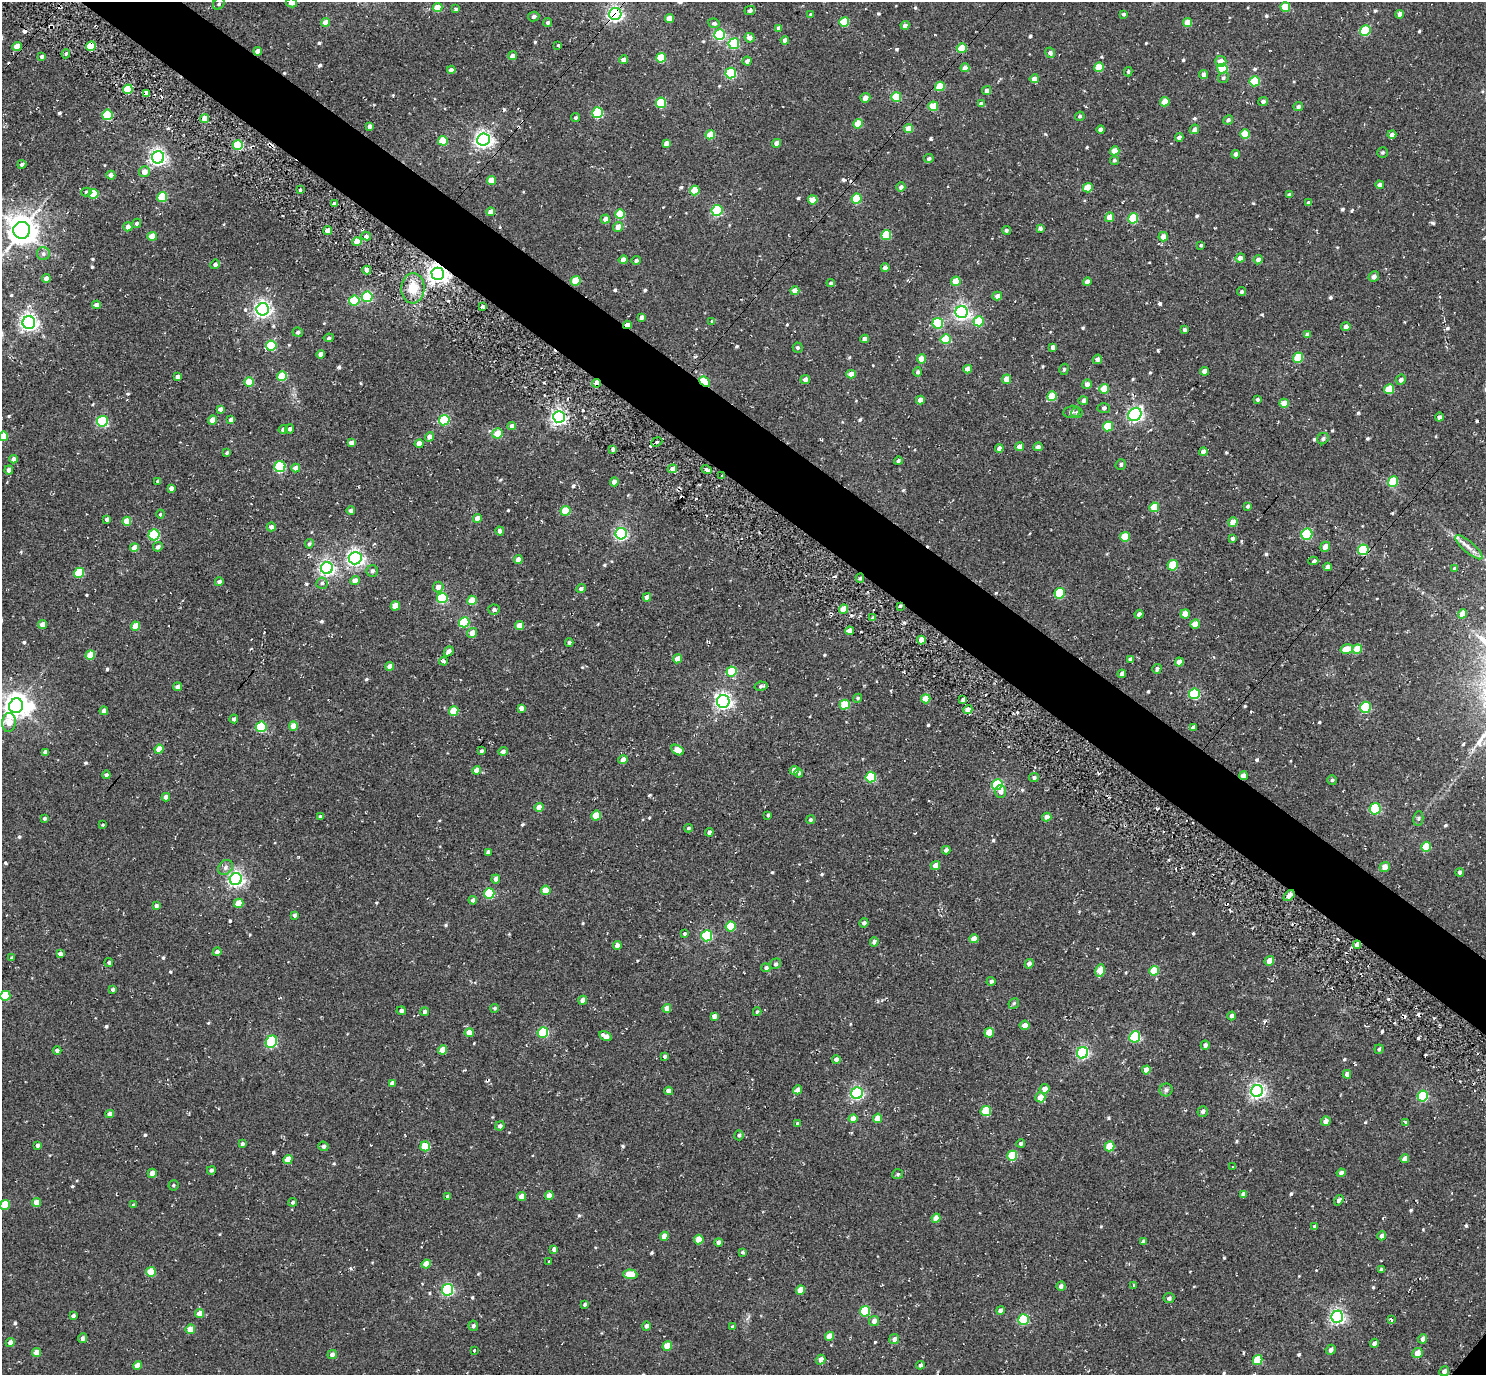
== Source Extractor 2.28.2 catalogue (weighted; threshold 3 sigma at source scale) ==
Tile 11 of 4 x 4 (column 3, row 3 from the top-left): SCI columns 3006-4489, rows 1571-2943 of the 5972 x 5985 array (HDU 1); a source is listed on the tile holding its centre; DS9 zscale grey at full resolution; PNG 1488 x 1377 px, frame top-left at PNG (2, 2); each listed source drawn as its Kron ellipse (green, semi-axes under 4 px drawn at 4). Shown black and unused: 5% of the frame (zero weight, under 2 of 3 exposures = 3% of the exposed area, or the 3 px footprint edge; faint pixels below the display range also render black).
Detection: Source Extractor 2.28.2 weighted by HDU 2 'WHT'; one run over the whole footprint, this tile lists its part. Background 0.0261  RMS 0.011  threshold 0.0498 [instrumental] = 3 sigma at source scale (4.5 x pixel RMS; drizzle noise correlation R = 1.50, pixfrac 1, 0.05/0.05 arcsec/px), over >= 5 px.
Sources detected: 642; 1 inside a brighter object's white glare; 6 cosmic-ray / hot-pixel residue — neither listed nor drawn; of the other 635, all 500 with FLUX_AUTO >= 1.77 (the completeness limit of this list) listed and drawn (135 fainter detections not listed), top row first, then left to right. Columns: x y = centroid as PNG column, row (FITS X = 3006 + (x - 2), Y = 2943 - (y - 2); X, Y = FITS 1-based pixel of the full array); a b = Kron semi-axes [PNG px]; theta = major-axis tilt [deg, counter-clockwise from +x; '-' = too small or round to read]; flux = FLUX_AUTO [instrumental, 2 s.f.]
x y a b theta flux
291 3 5 4 - 5.2
219 4 6 5 - 2.1
1285 7 5 4 - 27
438 8 5 4 - 20
456 9 4 4 - 2
750 11 5 4 - 2.8
615 14 6 6 - 270
1123 14 4 3 - 2.1
1400 14 4 4 - 6.6
811 15 4 3 - 2.3
534 16 6 5 - 3.3
669 18 4 4 - 15
326 22 4 4 - 12
844 22 5 4 - 37
548 23 4 4 - 2.6
714 23 6 5 - 3
1187 23 4 4 - 15
905 25 4 4 - 4.8
779 28 4 4 - 4.9
1365 31 5 5 - 53
720 35 5 5 - 120
750 38 5 4 - 6.4
785 40 4 4 - 5.2
734 44 5 5 - 78
558 45 3 3 - 2.7
91 46 5 4 - 33
17 47 5 4 - 18
962 48 5 5 - 30
258 51 4 4 - 7.3
1050 53 5 4 - 3.8
66 54 5 4 - 1.8
42 56 4 4 - 2.4
512 56 5 4 - 5.7
661 58 5 4 - 39
623 60 4 4 - 6.1
747 61 4 4 - 3.7
1221 61 5 5 - 8.7
1099 67 5 4 - 24
965 68 4 4 - 9.2
1222 69 5 5 - 45
451 70 4 4 - 4.5
1128 72 4 3 - 1.8
731 73 5 5 - 100
1204 74 4 4 - 5.3
1223 78 6 5 - 2
1034 79 4 4 - 7.8
1255 81 5 5 - 45
940 86 5 4 - 29
128 89 5 4 - 25
987 90 4 4 - 4
146 93 4 3 - 4.7
896 97 5 5 - 41
865 98 5 4 - 6.6
1263 101 5 4 - 3.2
1165 102 5 4 - 20
661 103 5 5 - 51
981 104 4 3 - 4.2
933 106 5 5 - 34
1298 107 5 4 - 2.8
597 113 5 5 - 93
107 115 5 5 - 60
1080 116 5 4 - 2.1
205 118 4 4 - 10
575 118 4 4 - 2.1
1228 120 5 4 - 2.8
858 124 5 4 - 24
369 126 4 3 - 2.6
909 129 4 4 - 14
1101 129 4 4 - 7.1
1194 129 5 4 - 4.3
1245 134 5 5 - 29
710 135 5 4 - 23
1392 135 4 4 - 4.7
1179 137 4 4 - 4.2
483 140 6 6 - 420
443 141 5 4 - 30
666 143 4 4 - 7.3
777 143 4 4 - 5.5
238 145 5 5 - 73
1115 151 5 4 - 13
1383 152 5 5 - 1.8
1236 154 4 4 - 4.7
158 157 6 6 - 410
929 159 5 4 - 2.5
1114 160 4 4 - 2.1
22 164 4 4 - 2.5
144 172 5 5 - 8.6
111 175 4 4 - 5.2
491 180 5 4 - 19
1380 185 4 4 - 3.6
901 187 4 4 - 3.7
1088 188 5 4 - 23
300 190 4 3 - 2.5
695 190 5 4 - 30
86 192 5 4 - 1.8
93 194 5 5 - 47
1289 194 4 4 - 2.4
162 197 5 5 - 44
857 199 5 5 - 49
813 200 5 4 - 19
334 203 4 3 - 4.4
1308 203 4 3 - 7.9
717 210 5 5 - 91
491 212 4 4 - 8.8
620 214 5 4 - 29
1110 217 5 4 - 12
1133 218 5 5 - 47
605 219 4 4 - 6.7
136 223 5 4 - 2
128 227 4 4 - 8
618 227 5 4 - 8.3
1040 228 4 3 - 3.1
22 230 8 8 - 1800
1006 230 4 4 - 1.9
328 231 4 4 - 9.2
886 235 5 5 - 42
152 236 4 4 - 11
366 236 5 4 - 2.9
1163 237 5 5 - 7.7
357 242 4 4 - 24
1201 245 4 3 - 1.9
43 254 6 6 - 3.5
1240 258 5 4 - 6.4
623 260 4 4 - 8.4
636 260 4 4 - 2.8
1258 260 4 4 - 5.4
215 264 5 4 - 3.1
885 268 4 4 - 8
367 270 4 4 - 8.2
438 274 6 6 - 730
1374 277 6 5 - 4.3
46 279 4 4 - 5.9
576 281 5 4 - 33
956 281 5 4 - 19
1087 282 4 4 - 7.2
831 283 4 4 - 2.2
413 288 15 11 86 21
795 291 4 4 - 8.6
1242 292 4 4 - 2.4
997 296 5 4 - 5.5
367 297 5 5 - 84
354 301 5 5 - 54
96 305 4 4 - 6.4
482 306 3 3 - 2.2
263 309 6 6 - 400
962 312 6 6 - 340
641 317 4 3 - 3.2
712 321 3 3 - 2.8
979 321 5 5 - 32
29 323 6 6 - 460
938 323 5 5 - 72
627 325 4 3 - 8.9
1346 326 5 4 - 4.1
1185 330 4 4 - 2.1
298 332 5 4 - 2
1307 334 4 4 - 4.4
329 338 5 4 - 2.3
865 339 4 4 - 6.1
946 339 5 5 - 32
271 346 5 5 - 64
1053 347 4 4 - 4.7
798 348 5 5 - 2.3
321 354 4 4 - 6.3
1298 358 5 5 - 38
921 359 4 4 - 11
1097 359 5 4 - 4.9
968 369 4 4 - 9
1064 369 6 4 74 2
1205 371 4 4 - 9.7
918 372 4 4 - 2.9
851 374 4 4 - 9.8
282 376 5 5 - 37
177 377 4 4 - 3.8
805 379 5 4 - 4.7
1006 379 5 4 - 10
1401 380 5 4 - 3.2
249 382 5 4 - 25
705 382 6 4 -41 68
597 383 4 3 - 13
1087 384 5 4 - 5.3
1104 389 5 4 - 22
1389 389 5 5 - 28
1052 396 5 5 - 32
1257 399 3 3 - 2.2
920 400 4 4 - 8.5
1083 400 5 4 - 3
1284 403 4 4 - 12
1104 408 6 5 - 2.4
220 409 4 4 - 3.7
1071 412 8 6 13 2.5
1077 412 5 5 - 2.6
1135 414 7 6 - 280
559 417 6 6 - 350
1439 417 4 4 - 3
231 419 4 3 - 4
213 420 4 4 - 14
444 420 5 5 - 80
102 421 5 5 - 110
512 426 4 4 - 5.7
1108 426 5 5 - 35
283 429 4 4 - 3.5
290 429 5 4 - 3.4
497 433 5 5 - 15
4 436 5 4 - 25
429 437 5 4 - 5.6
1323 439 6 5 - 2.4
657 442 6 4 24 1.9
351 443 4 4 - 5.6
419 444 4 4 - 12
1019 447 4 4 - 7.7
1038 447 4 4 - 5.3
999 448 4 4 - 5.4
613 449 4 3 - 3.2
1203 452 4 4 - 6
227 453 3 3 - 1.9
14 459 4 4 - 5.1
898 461 4 4 - 2.2
1121 464 5 5 - 1.8
280 467 5 5 - 87
296 468 4 4 - 12
672 469 5 4 - 7.6
9 470 4 4 - 4
706 470 5 4 - 3.3
722 476 3 3 - 2
158 481 4 4 - 2.4
614 482 4 4 - 5.7
1393 482 5 5 - 43
171 488 4 4 - 4.2
1248 506 4 4 - 2.1
1154 507 5 5 - 26
351 510 4 4 - 4.1
565 511 5 4 - 41
160 514 4 3 - 2.4
477 518 4 4 - 7.9
107 519 4 3 - 2.9
127 521 4 4 - 17
1233 522 5 4 - 15
271 527 4 4 - 4.9
500 531 4 4 - 4
621 534 5 5 - 200
1307 534 5 5 - 84
154 535 5 5 - 88
1125 537 5 5 - 29
1232 538 4 4 - 2.5
309 544 5 4 - 2.4
158 547 5 4 - 3.7
1325 547 5 4 - 8.4
1469 547 17 5 -41 7
134 548 4 4 - 14
1363 550 5 5 - 64
355 558 6 6 - 370
518 559 4 4 - 12
1313 561 5 3 - 4.2
1173 565 5 5 - 40
1327 567 4 4 - 4.8
327 568 6 6 - 310
1455 568 4 4 - 3.1
372 571 6 5 - 3.1
79 573 5 5 - 40
860 578 5 4 - 2.2
355 581 4 4 - 9.4
219 582 4 4 - 3.8
322 583 5 5 - 2.4
438 587 5 5 - 5.7
581 589 5 4 - 3.5
1060 593 5 5 - 54
647 597 4 4 - 7.4
442 598 5 5 - 71
472 600 5 4 - 19
395 606 5 4 - 17
900 606 3 3 - 1.9
844 609 4 4 - 16
494 610 6 5 - 3.3
1139 614 4 4 - 3.4
1185 614 5 4 - 14
1463 614 5 4 - 11
873 618 4 3 - 2.6
464 622 5 5 - 73
42 624 4 4 - 8.7
1195 624 4 4 - 14
136 626 5 4 - 21
519 626 4 4 - 13
849 631 4 4 - 9.5
472 633 5 4 - 9.5
921 640 4 4 - 14
569 642 4 3 - 2.7
1347 649 6 5 - 18
1357 649 5 4 - 25
449 651 5 4 - 4.9
90 655 5 4 - 25
677 659 4 4 - 13
1130 659 4 4 - 2.8
443 661 4 3 - 4.4
1179 662 4 4 - 10
390 666 4 4 - 9.3
1157 669 5 4 - 2.9
731 672 5 5 - 47
1122 674 4 4 - 3.4
761 686 6 4 12 2.8
178 687 4 4 - 6
1194 694 5 5 - 96
858 698 5 4 - 1.8
926 699 5 4 - 20
963 699 3 3 - 2
723 701 6 6 - 390
845 705 5 5 - 36
16 706 7 7 - 940
1365 707 6 5 - 78
521 708 4 4 - 5.4
968 710 4 4 - 9.9
104 711 4 4 - 6.1
454 711 5 4 - 25
234 719 4 4 - 3.1
9 722 9 7 85 19
293 726 4 4 - 18
261 727 5 5 - 70
1193 727 4 4 - 4.6
159 749 4 4 - 17
677 750 7 5 -30 14
481 751 4 3 - 2
503 751 5 4 - 4.1
45 752 4 4 - 3.7
623 760 4 4 - 9.4
477 770 4 4 - 12
794 770 4 4 - 9.5
799 773 4 4 - 1.9
106 775 4 4 - 3.8
1243 776 4 4 - 7.4
871 777 5 5 - 61
1034 778 5 4 - 2.5
1332 780 5 4 - 2.1
997 785 5 5 - 82
1000 792 6 5 - 4.7
166 797 4 4 - 7
539 807 4 4 - 13
1375 809 6 5 - 90
596 815 5 4 - 27
768 815 4 4 - 1.8
320 817 4 4 - 2.5
1047 817 4 4 - 7
44 818 4 3 - 1.8
1418 818 7 5 83 2.3
810 820 4 4 - 2.1
102 825 3 3 - 3.1
688 828 4 4 - 1.9
709 832 4 3 - 3.3
1426 847 5 4 - 33
946 850 4 4 - 3.6
488 852 4 4 - 3
935 866 5 4 - 9.1
225 867 8 6 46 3.9
1385 867 5 4 - 9.3
1460 872 4 4 - 2.4
236 879 6 6 - 340
496 879 4 4 - 5
546 890 5 4 - 20
489 893 5 5 - 65
1289 895 6 4 42 6.2
473 900 4 4 - 3.3
239 903 5 4 - 17
156 906 4 4 - 2.5
295 915 4 4 - 1.9
864 923 5 4 - 3.2
731 926 5 5 - 35
685 933 3 3 - 3.2
707 936 5 5 - 100
974 939 4 4 - 9.9
874 942 5 4 - 3
617 945 4 4 - 6.2
1357 945 4 4 - 10
217 952 4 4 - 4.8
60 954 4 4 - 4.4
11 958 4 3 - 2.1
1269 961 5 4 - 8
109 962 4 4 - 2.1
775 964 6 5 - 2.1
1029 964 5 4 - 4.3
766 968 5 4 - 2.6
1100 971 6 4 79 20
1154 971 5 4 - 29
991 981 4 4 - 2.7
113 989 3 3 - 2.2
5 996 5 5 - 42
583 1000 4 4 - 7.5
1014 1003 5 5 - 2.1
495 1008 4 4 - 1.8
667 1008 4 4 - 8
401 1011 4 4 - 3.8
425 1012 4 4 - 2.9
757 1012 4 3 - 1.8
714 1016 4 4 - 3.6
1232 1016 4 4 - 4
1024 1025 5 4 - 6.8
543 1032 5 5 - 81
469 1033 4 4 - 13
989 1033 5 4 - 23
605 1036 7 4 -28 8.5
1135 1037 5 5 - 97
271 1042 6 5 - 110
1205 1045 4 4 - 3.5
1379 1049 4 4 - 1.8
57 1050 4 4 - 3.1
442 1050 5 4 - 17
1082 1053 6 5 - 170
665 1056 3 3 - 2
836 1059 4 4 - 3.7
1146 1070 4 4 - 8.7
1347 1074 4 4 - 4.9
392 1083 4 4 - 5.3
1045 1089 5 5 - 7.2
798 1090 5 4 - 7.4
1166 1090 6 6 - 2.6
669 1091 4 4 - 7.9
1257 1091 6 6 - 340
857 1093 6 5 - 190
1423 1096 5 5 - 93
1040 1097 5 5 - 15
986 1111 5 5 - 47
1203 1111 5 5 - 3.3
110 1114 4 4 - 7
853 1118 4 4 - 12
878 1118 5 4 - 14
1326 1121 5 4 - 5.3
1406 1122 3 3 - 3.7
798 1124 4 3 - 2.6
500 1126 5 4 - 3
739 1135 5 4 - 2.1
1021 1143 4 4 - 2.5
242 1144 4 3 - 2.7
37 1145 4 4 - 2.6
323 1146 5 5 - 2.8
425 1146 5 5 - 36
1109 1146 5 4 - 27
1012 1156 5 5 - 39
1405 1159 4 4 - 9
288 1160 5 4 - 17
1233 1167 3 3 - 2.7
211 1170 4 4 - 2.5
152 1173 5 4 - 7.8
1341 1173 4 4 - 4.1
898 1174 5 5 - 1.8
173 1185 5 5 - 1.8
1243 1194 4 4 - 4.5
549 1195 4 4 - 9.7
448 1196 4 4 - 2.4
521 1196 4 4 - 9.4
1339 1200 5 4 - 2.6
293 1202 4 4 - 2
36 1203 4 4 - 13
5 1205 5 4 - 29
133 1205 4 3 - 2.4
936 1218 4 4 - 14
1314 1227 4 4 - 1.9
664 1236 4 4 - 11
1382 1236 4 4 - 5.8
699 1240 5 4 - 19
718 1242 4 4 - 4.3
1143 1242 4 3 - 2.1
554 1249 4 4 - 3.7
743 1252 4 4 - 2
549 1261 3 3 - 2
426 1264 4 4 - 14
1381 1270 4 3 - 2.8
151 1272 5 4 - 27
630 1274 7 5 -3 21
1134 1285 4 3 - 17
1061 1286 4 4 - 3.6
447 1290 6 5 - 150
800 1290 5 4 - 18
1169 1298 5 5 - 2.8
585 1304 4 3 - 2.3
1000 1310 4 4 - 4.4
865 1311 5 5 - 53
200 1313 4 4 - 11
73 1316 4 3 - 2.8
1337 1317 6 6 - 290
1023 1320 5 5 - 86
1392 1320 3 3 - 11
874 1321 5 5 - 4.9
473 1326 5 5 - 3
646 1326 5 4 - 3.5
733 1327 4 3 - 2.5
190 1329 5 4 - 12
829 1336 5 4 - 14
82 1338 5 4 - 3.3
894 1339 5 5 - 4.9
1423 1339 4 4 - 4.7
10 1343 5 4 - 7.3
1374 1343 4 4 - 2.9
667 1346 5 4 - 24
474 1350 3 3 - 3
1331 1350 5 4 - 4.2
37 1352 4 4 - 11
1417 1353 5 5 - 10
332 1354 5 4 - 4.7
821 1360 5 4 - 7.2
1257 1360 5 4 - 34
920 1365 4 4 - 3.3
138 1366 4 4 - 13
1444 1371 5 4 - 3.8
Overlapping masked pixels (flux is a lower limit): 15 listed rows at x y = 615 14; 91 46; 962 48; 258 51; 940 86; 438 274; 627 325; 705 382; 597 383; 722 476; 1363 550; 900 606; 1243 776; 1289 895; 1357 945
Isophote crosses this tile's border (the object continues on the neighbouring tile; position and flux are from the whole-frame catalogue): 4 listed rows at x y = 291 3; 4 436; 5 996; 5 1205